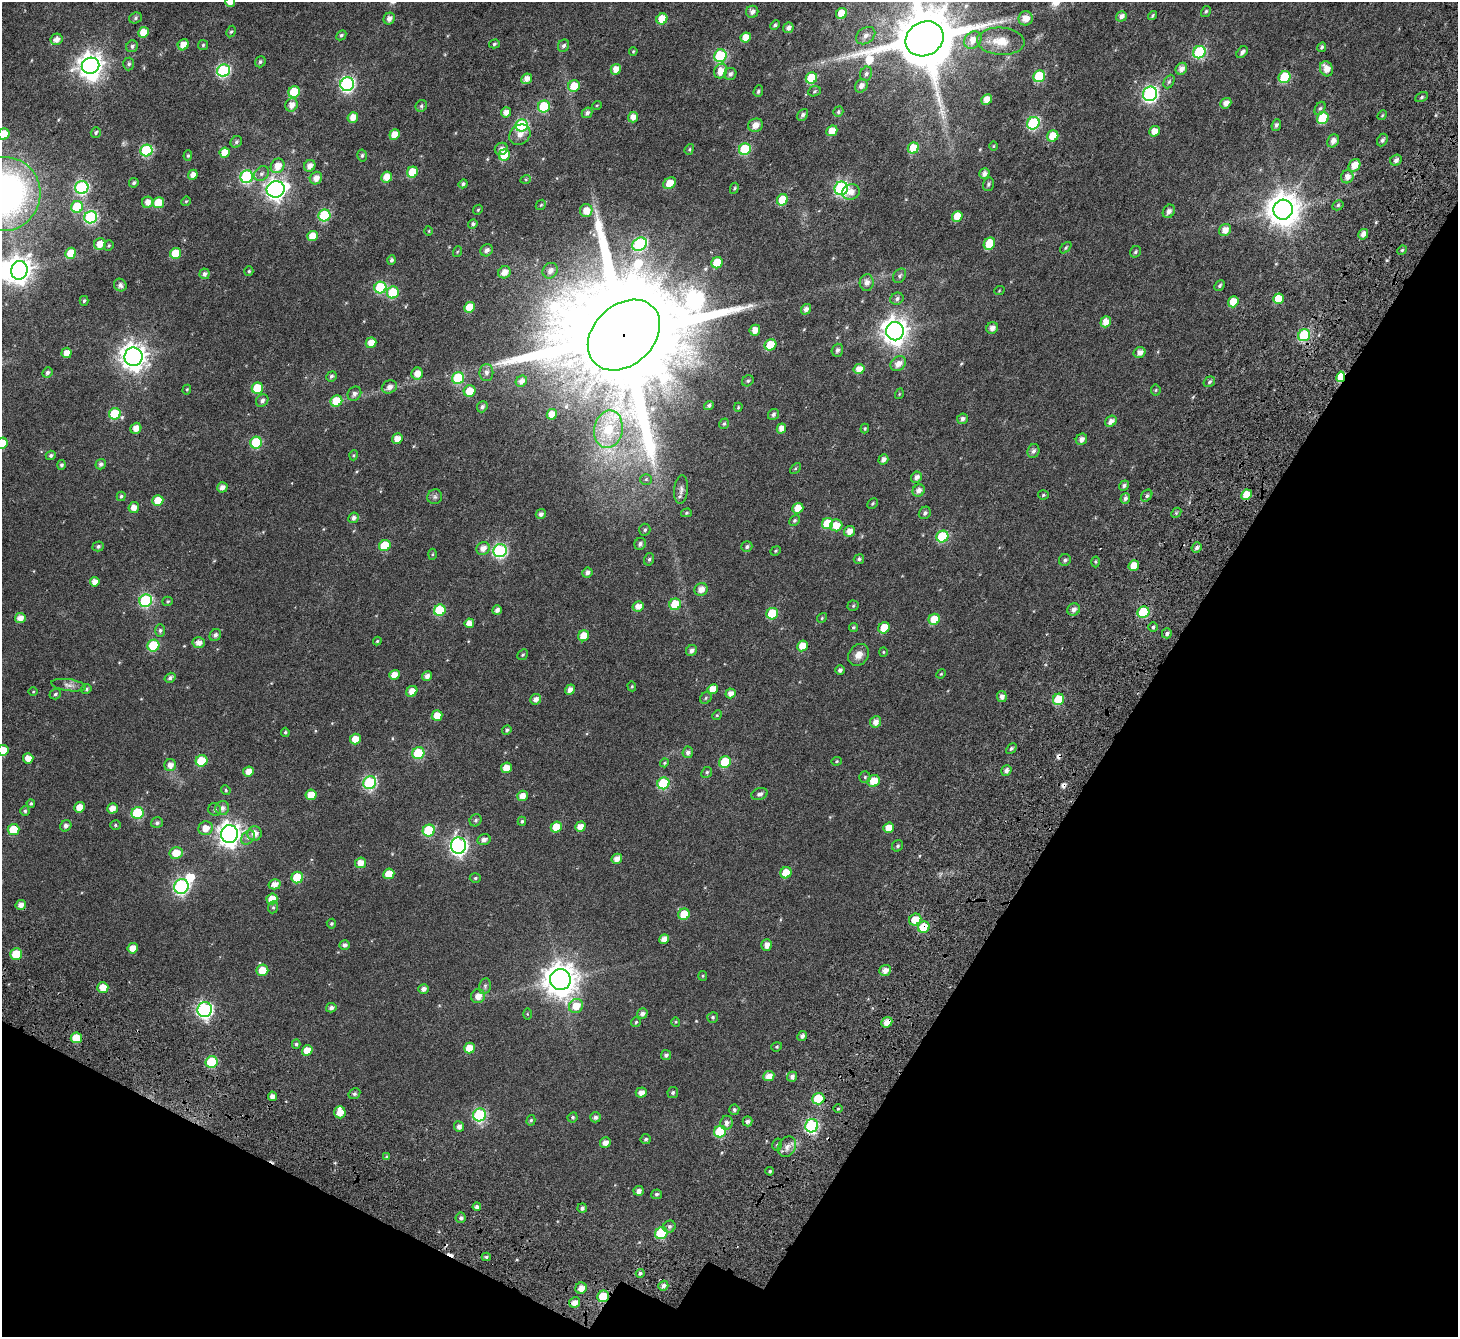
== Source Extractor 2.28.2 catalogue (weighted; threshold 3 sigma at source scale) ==
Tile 15 of 4 x 4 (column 3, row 4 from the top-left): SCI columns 3088-4543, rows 489-1823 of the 6169 x 6251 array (HDU 1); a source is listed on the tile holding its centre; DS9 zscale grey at full resolution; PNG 1460 x 1339 px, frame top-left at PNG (2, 2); each listed source drawn as its Kron ellipse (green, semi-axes under 4 px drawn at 4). Shown black and unused: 27% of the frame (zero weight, under 4 of 7 exposures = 11% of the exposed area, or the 3 px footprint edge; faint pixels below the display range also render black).
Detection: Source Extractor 2.28.2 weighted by HDU 2 'WHT'; one run over the whole footprint, this tile lists its part. Background 0.0168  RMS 0.0054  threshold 0.0222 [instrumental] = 3 sigma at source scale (4.09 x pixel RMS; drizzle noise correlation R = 1.36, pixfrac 0.8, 0.0396/0.0396 arcsec/px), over >= 5 px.
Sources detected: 459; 1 too faint to see at this stretch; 4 inside a brighter object's white glare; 4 cosmic-ray / hot-pixel residue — neither listed nor drawn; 1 inside a brighter listed object's ellipse — not listed separately; the other 449 listed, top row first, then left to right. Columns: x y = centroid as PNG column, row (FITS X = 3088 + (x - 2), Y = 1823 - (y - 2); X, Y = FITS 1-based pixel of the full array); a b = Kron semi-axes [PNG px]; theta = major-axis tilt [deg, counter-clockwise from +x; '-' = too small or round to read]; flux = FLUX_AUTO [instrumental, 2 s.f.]
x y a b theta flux
230 2 5 5 - 3.6
1206 11 6 4 57 0.75
752 12 6 6 - 2.2
841 13 6 5 - 8.5
1121 16 5 5 - 2.3
1152 16 5 3 - 0.62
135 18 7 5 20 0.94
1026 18 7 7 - 4.6
389 19 6 5 - 2.2
662 19 6 5 - 9.6
775 25 5 4 - 0.91
788 28 5 5 - 2.1
143 32 5 5 - 7
231 32 6 4 60 0.66
341 35 6 4 45 0.82
866 36 10 7 36 2.6
746 37 5 5 - 5.8
57 39 6 5 - 2.7
925 39 20 17 29 4400
973 40 9 8 - 5.3
1001 41 24 13 -4 8.9
494 44 5 4 - 0.75
183 45 6 5 - 4.9
203 45 5 5 - 0.67
132 46 6 5 - 1.1
564 46 6 5 - 1.4
1322 47 5 4 - 0.92
633 51 4 3 - 0.44
1199 52 6 6 - 46
1242 52 7 4 50 1.6
720 56 6 6 - 43
260 62 6 5 - 0.91
129 64 6 5 - 1.1
90 66 9 8 - 380
616 69 5 5 - 4.2
1181 69 6 5 - 2.8
1326 69 8 6 -64 4.7
224 71 6 6 - 63
721 71 7 6 - 4.8
730 74 6 6 - 1.5
866 74 7 6 - 1.3
1039 76 6 5 - 25
1285 77 6 5 - 22
811 78 6 5 - 18
527 79 6 5 - 3.2
1169 82 7 5 62 0.91
347 84 7 7 - 93
574 86 6 5 - 7.8
861 86 7 5 52 2.5
758 91 6 4 70 0.9
814 91 6 5 - 0.65
294 92 6 5 - 18
1150 94 7 7 - 110
1422 97 6 4 29 0.8
987 99 5 5 - 4.5
1226 103 6 5 - 2.8
291 105 7 6 - 3.3
597 105 5 3 - 0.35
421 106 6 5 - 0.78
544 107 6 6 - 24
1320 108 7 5 61 1
506 112 5 5 - 2.8
838 112 5 5 - 0.8
587 113 6 4 42 1.4
803 115 6 5 - 1.3
1382 115 5 4 - 0.52
353 117 5 5 - 4.1
633 117 5 5 - 3.6
1323 118 6 5 - 22
1033 123 6 6 - 54
756 125 7 6 - 3.5
1276 125 6 4 69 1.1
522 126 6 6 - 46
832 131 6 5 - 5.2
1154 131 5 5 - 4.9
96 132 5 4 - 0.86
4 134 6 5 - 8.3
394 135 5 5 - 5.2
520 135 11 9 40 3.2
1053 136 6 5 - 9.1
1382 140 6 5 - 1.2
1333 141 7 5 59 2.6
236 142 6 5 - 1.1
993 146 5 3 - 0.37
913 148 6 5 - 11
501 149 6 6 - 1.9
689 149 5 4 - 0.61
745 149 6 5 - 29
146 150 6 6 - 39
225 153 5 5 - 6.6
362 155 6 4 85 0.83
504 155 6 5 - 12
188 156 5 4 - 0.67
1396 160 6 5 - 1.6
1354 165 7 5 57 4.9
278 166 7 6 - 5.2
310 166 6 5 - 2.8
413 172 5 5 - 12
261 174 8 6 45 1.4
984 174 5 5 - 2
193 175 5 4 - 2.7
247 177 6 6 - 57
387 177 5 5 - 5.3
1347 177 6 6 - 3
316 178 6 6 - 3.3
526 179 5 3 - 0.5
134 183 5 4 - 0.95
670 183 7 5 37 5.6
463 184 5 4 - 0.82
988 184 7 5 73 0.98
82 187 7 6 - 62
734 188 5 4 - 0.61
841 188 7 6 - 79
276 189 9 8 - 240
851 192 9 7 23 3.5
4 194 37 36 - 190
782 200 6 5 - 10
186 201 5 4 - 0.43
148 202 6 5 - 3.2
158 203 6 5 - 10
541 205 6 4 43 0.61
1338 205 6 5 - 0.85
77 207 6 5 - 19
478 210 5 4 - 0.66
1283 210 10 9 - 800
586 211 6 6 - 4.7
1169 211 7 5 59 1.9
324 216 6 6 - 33
957 216 5 5 - 6.6
91 217 6 6 - 55
473 224 5 4 - 1.1
1225 230 6 5 - 3.8
429 231 5 3 - 0.42
1363 234 5 4 - 3
312 236 5 5 - 6
100 244 6 5 - 4.7
639 244 7 6 - 53
989 244 6 5 - 11
109 246 5 4 - 0.57
1066 248 7 4 47 0.67
487 250 6 5 - 1.6
1402 250 5 4 - 0.61
457 252 5 3 - 0.42
1135 252 6 5 - 0.77
71 253 5 5 - 9.7
176 253 6 5 - 14
391 260 5 4 - 0.94
717 263 6 5 - 12
19 270 9 8 - 410
249 271 5 4 - 0.72
550 271 8 7 - 2.7
504 272 6 6 - 3.7
204 274 5 5 - 1.4
900 276 8 6 57 1.1
867 283 8 7 - 2.5
120 285 7 6 - 1.7
1220 285 6 4 48 0.94
380 288 6 6 - 29
999 291 5 3 - 0.33
393 292 6 5 - 18
897 299 7 6 - 1.3
1278 299 5 5 - 7.7
84 301 5 3 - 0.71
1233 302 6 5 - 7.4
469 307 6 5 - 7.2
806 309 5 4 - 2.2
1106 322 5 5 - 5.2
992 328 6 5 - 2.4
755 330 6 5 - 3.6
895 331 9 9 - 440
624 335 40 30 43 21000
1304 335 6 5 - 33
371 343 5 5 - 4.4
770 345 6 5 - 10
837 350 6 5 - 1.4
67 353 5 5 - 3.8
1140 353 6 5 - 3
133 357 9 9 - 450
898 364 8 6 37 3.7
859 369 6 5 - 4.8
47 372 5 5 - 1.2
486 373 8 7 - 2
417 374 6 5 - 4.2
331 376 5 5 - 0.98
1341 377 5 4 - 12
458 378 6 6 - 29
521 381 6 5 - 2.5
748 381 6 5 - 0.82
1209 382 6 5 - 0.92
389 387 8 6 24 2.5
257 388 6 5 - 15
187 390 5 4 - 0.58
1156 390 5 5 - 0.57
470 391 6 5 - 8.1
354 394 7 6 - 1.7
899 394 5 3 - 0.37
262 401 7 5 49 1.6
336 401 6 5 - 12
709 405 5 4 - 1
482 407 6 5 - 1.2
738 407 5 3 - 0.5
115 414 6 5 - 20
552 414 5 5 - 5
773 414 6 5 - 1.1
962 419 5 5 - 1.7
1111 421 6 5 - 2.7
724 424 5 4 - 0.74
136 428 6 5 - 3.7
781 428 5 4 - 3.1
608 429 19 14 79 15
865 429 5 3 - 0.48
397 439 5 5 - 3.8
1081 439 6 5 - 2.5
2 443 6 5 - 12
256 443 6 6 - 25
1033 451 7 6 - 1.4
51 455 5 4 - 1
354 455 5 3 - 0.44
883 459 5 4 - 1.9
101 464 5 5 - 1.3
61 465 5 4 - 0.81
795 468 6 4 45 0.59
916 477 6 5 - 1.9
646 479 6 5 - 0.75
1124 485 5 4 - 1
222 487 5 5 - 2.5
681 490 14 7 84 2
919 490 6 5 - 2.3
1043 495 5 4 - 0.65
1247 495 5 5 - 6.8
121 496 5 4 - 0.86
1147 496 6 5 - 1.1
435 497 7 7 - 1.2
1125 498 5 5 - 1.3
158 500 5 5 - 8.1
873 503 6 5 - 0.7
134 507 5 5 - 3.7
798 508 5 5 - 6.9
686 513 5 4 - 0.65
925 513 6 5 - 1.2
1176 513 6 4 47 0.65
541 514 5 5 - 1.6
353 518 5 5 - 1.6
794 520 6 5 - 0.85
827 524 6 5 - 11
836 525 6 6 - 5.9
645 530 6 5 - 0.89
849 531 6 5 - 3.7
942 536 6 5 - 27
640 544 6 5 - 1.4
385 545 6 5 - 15
98 546 5 5 - 1.1
747 547 6 5 - 1.1
483 548 7 6 - 3.2
1197 548 5 4 - 1.4
500 551 7 6 - 69
776 551 6 4 23 0.56
432 554 5 3 - 0.48
649 559 6 5 - 0.85
859 559 5 4 - 0.87
1065 560 6 5 - 1.1
1096 562 5 3 - 0.52
1134 565 5 5 - 5.9
587 573 5 5 - 1.9
95 582 5 4 - 3.1
701 589 7 6 - 3.5
146 601 6 6 - 50
168 601 5 4 - 0.59
675 604 6 5 - 14
638 606 5 5 - 3.5
853 606 5 5 - 0.61
1074 609 6 6 - 2.1
440 610 6 5 - 22
497 610 5 4 - 1.8
1143 612 6 5 - 24
772 614 6 5 - 19
20 618 5 5 - 3.2
822 618 5 4 - 0.56
934 619 6 5 - 9.6
469 623 5 4 - 3.8
853 627 4 4 - 0.66
1153 627 4 4 - 0.85
884 628 6 5 - 9.2
160 630 6 5 - 0.95
1167 633 5 5 - 1.3
215 635 6 5 - 1.5
584 636 6 5 - 6.4
377 641 4 4 - 0.54
199 643 6 5 - 3
153 646 6 5 - 23
803 646 6 5 - 5.9
691 650 6 5 - 1.9
883 652 5 4 - 0.5
523 655 6 5 - 0.66
859 655 12 9 51 3.6
840 670 5 4 - 1.4
941 674 5 4 - 0.5
394 675 5 5 - 4.7
427 676 5 4 - 2.1
170 678 5 4 - 1.3
69 685 17 6 -8 2.3
632 686 5 4 - 0.54
86 689 5 4 - 0.82
713 689 5 5 - 5.2
570 690 5 4 - 2.8
412 691 6 5 - 3.9
33 692 5 3 - 0.36
730 693 5 5 - 2.7
55 694 6 5 - 0.89
1002 697 5 5 - 2.1
706 698 6 5 - 0.76
536 699 6 5 - 2
1059 699 6 5 - 13
717 715 5 4 - 0.51
437 716 5 5 - 5.9
875 722 6 5 - 2.8
507 730 5 4 - 0.73
285 732 4 4 - 0.67
355 739 5 5 - 5.4
1011 748 6 4 45 0.89
3 750 5 5 - 5.8
688 752 6 5 - 1.8
418 753 6 6 - 24
28 758 5 5 - 4.4
201 761 6 5 - 15
837 761 5 4 - 0.53
725 762 6 5 - 15
664 763 5 3 - 0.49
170 765 6 6 - 2.9
506 768 5 5 - 5.4
1006 770 5 5 - 1.8
248 772 5 5 - 3.8
707 772 6 5 - 0.84
865 777 5 5 - 0.73
874 781 6 5 - 7
370 783 7 6 - 56
663 783 6 5 - 31
226 790 5 4 - 0.53
760 794 8 6 18 1.6
311 795 5 5 - 6.2
522 796 5 5 - 3.9
31 803 4 4 - 0.74
80 807 5 5 - 5.2
112 808 5 5 - 3.9
222 808 7 7 - 2.1
215 810 6 6 - 1.1
25 811 5 4 - 0.84
138 813 6 6 - 29
476 820 6 5 - 0.95
522 821 4 3 - 0.66
157 823 6 5 - 1.1
115 825 5 4 - 0.59
66 826 6 5 - 1.7
556 827 5 5 - 7.5
580 827 5 5 - 3.9
206 828 7 7 - 4.6
889 828 5 5 - 5.1
14 830 6 5 - 13
429 830 6 6 - 25
229 834 9 8 - 310
255 834 7 7 - 3.9
248 838 8 5 49 1.6
484 839 6 5 - 2
458 846 8 7 - 150
897 846 6 5 - 0.89
176 853 6 6 - 7.3
617 859 5 4 - 3.1
361 863 5 5 - 4.9
786 873 6 5 - 8
389 874 5 5 - 7.1
297 877 6 5 - 17
475 878 5 4 - 0.68
275 884 6 5 - 2.9
181 886 7 7 - 86
272 899 5 5 - 5.9
21 905 5 5 - 2.7
273 907 6 5 - 0.8
684 914 6 5 - 8.8
915 920 6 5 - 6.2
331 924 5 5 - 0.72
924 927 6 5 - 12
664 939 5 4 - 3.7
345 945 5 4 - 1.3
767 945 6 5 - 2.6
133 948 5 5 - 4.5
16 954 6 5 - 12
262 970 6 5 - 8.2
885 970 6 5 - 2.8
703 976 5 4 - 0.49
560 980 10 10 - 790
485 986 8 6 79 1.1
103 987 5 5 - 5.6
423 989 5 5 - 2.1
478 996 7 7 - 3.8
576 1006 7 7 - 6.9
331 1008 5 4 - 1.5
205 1010 7 7 - 100
527 1014 6 4 -89 0.48
642 1014 5 5 - 1.7
713 1017 5 5 - 0.86
636 1022 5 5 - 0.6
676 1022 5 4 - 0.48
887 1022 6 5 - 4
802 1036 5 4 - 1.7
76 1038 5 5 - 9
296 1044 5 4 - 0.74
777 1047 5 4 - 0.58
469 1048 5 5 - 6.4
307 1050 5 5 - 6.2
666 1055 5 5 - 1.2
212 1062 6 5 - 25
769 1076 5 5 - 3.4
792 1077 5 5 - 1.6
673 1092 5 5 - 0.95
641 1093 5 5 - 2.7
354 1094 6 5 - 0.95
272 1096 4 4 - 2.3
818 1099 6 5 - 17
838 1109 5 3 - 0.49
734 1110 5 5 - 1.1
340 1112 6 5 - 4.5
479 1115 7 6 - 50
573 1117 5 5 - 0.78
595 1117 5 5 - 1.5
531 1120 5 4 - 0.71
748 1121 5 5 - 1.6
727 1123 7 6 - 1.9
459 1126 5 5 - 1.9
812 1126 7 6 - 65
720 1132 6 6 - 21
646 1139 5 5 - 0.9
605 1143 5 5 - 3.1
777 1145 6 5 - 0.83
787 1147 11 8 57 2.9
387 1157 4 4 - 0.73
770 1171 4 3 - 0.68
639 1191 5 5 - 2.1
657 1194 5 5 - 1
477 1207 4 4 - 1.9
582 1208 5 4 - 1.3
461 1218 5 5 - 1.2
669 1227 6 6 - 1.1
661 1233 6 6 - 25
486 1257 4 4 - 0.85
640 1273 4 4 - 0.95
663 1286 5 4 - 2
581 1288 6 5 - 3.8
603 1296 6 5 - 17
575 1302 5 5 - 3.4
Overlapping masked pixels (flux is a lower limit): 6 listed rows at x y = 624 335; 1304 335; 1341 377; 924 927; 887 1022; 603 1296
Isophote crosses this tile's border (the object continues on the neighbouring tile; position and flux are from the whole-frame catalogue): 6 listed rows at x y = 230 2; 925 39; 4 134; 4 194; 2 443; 3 750